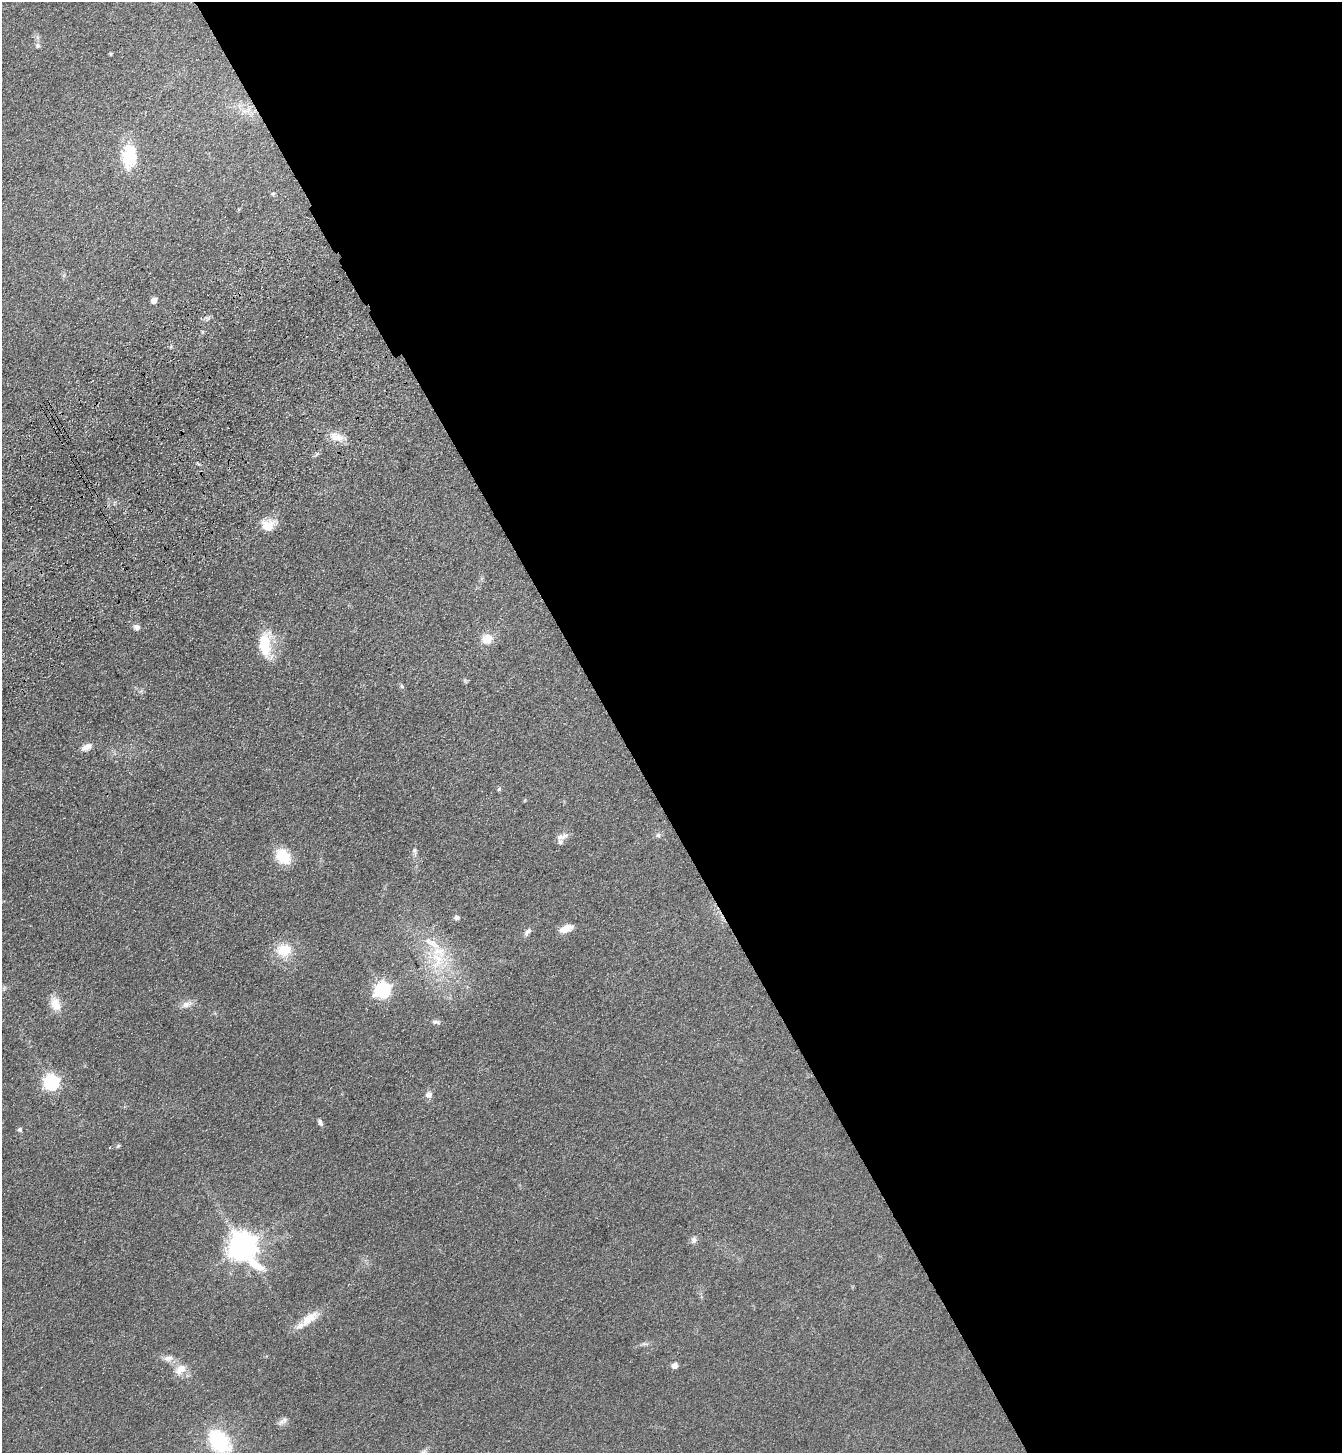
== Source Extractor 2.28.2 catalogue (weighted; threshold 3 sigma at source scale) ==
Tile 8 of 4 x 4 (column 4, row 2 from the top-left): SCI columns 4253-5592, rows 3008-4458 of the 5960 x 6015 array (HDU 1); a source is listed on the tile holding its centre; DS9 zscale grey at full resolution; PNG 1344 x 1455 px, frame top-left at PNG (2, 2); no overlay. Shown black and unused: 54% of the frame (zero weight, under 3 of 4 exposures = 6% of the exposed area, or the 3 px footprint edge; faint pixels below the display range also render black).
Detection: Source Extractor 2.28.2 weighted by HDU 2 'WHT'; one run over the whole footprint, this tile lists its part. Background 0.0996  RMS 0.0094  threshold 0.0421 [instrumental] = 3 sigma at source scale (4.5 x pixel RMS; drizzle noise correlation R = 1.50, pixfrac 1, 0.05/0.05 arcsec/px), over >= 5 px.
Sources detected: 44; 3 inside a brighter listed object's ellipse — not listed separately; the other 41 listed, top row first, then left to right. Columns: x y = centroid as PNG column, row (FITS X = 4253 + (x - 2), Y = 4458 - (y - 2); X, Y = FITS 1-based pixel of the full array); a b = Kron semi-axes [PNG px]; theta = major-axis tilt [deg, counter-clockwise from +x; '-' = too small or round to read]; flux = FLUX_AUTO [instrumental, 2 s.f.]
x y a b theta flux
38 46 7 6 - 2.2
111 54 4 3 - 1.2
246 111 13 4 18 3.9
129 158 30 23 -83 34
273 194 5 5 - 1.3
154 300 6 5 - 5.2
337 437 20 10 -9 11
268 525 18 12 20 15
136 627 8 7 - 3.3
487 639 11 9 17 14
265 645 32 14 -90 30
402 686 6 5 - 1.5
86 747 14 7 26 6.3
499 789 6 4 45 1.2
658 835 7 7 - 2.5
562 836 18 8 20 5.5
415 851 7 6 - 2.3
283 856 18 14 -46 25
457 917 7 6 - 2.4
566 928 16 8 19 9.9
527 932 13 6 55 3.4
284 950 22 18 11 22
438 960 33 20 84 43
383 990 7 6 - 250
55 1004 19 11 -68 13
186 1004 14 8 26 6.3
436 1022 12 5 -11 2.7
52 1082 8 7 - 190
429 1095 9 8 - 4.5
320 1122 8 5 -69 2.6
20 1129 6 6 - 1.9
118 1146 6 4 45 1.2
694 1240 10 7 67 3.4
243 1246 11 9 -61 1200
308 1319 30 12 36 16
645 1344 11 4 -4 2.1
168 1358 13 7 10 5.1
675 1365 7 6 - 4.3
180 1369 17 10 40 11
281 1422 12 7 48 3.8
219 1442 28 19 -49 65
Isophote crosses this tile's border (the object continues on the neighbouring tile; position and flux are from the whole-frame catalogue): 1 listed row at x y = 219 1442